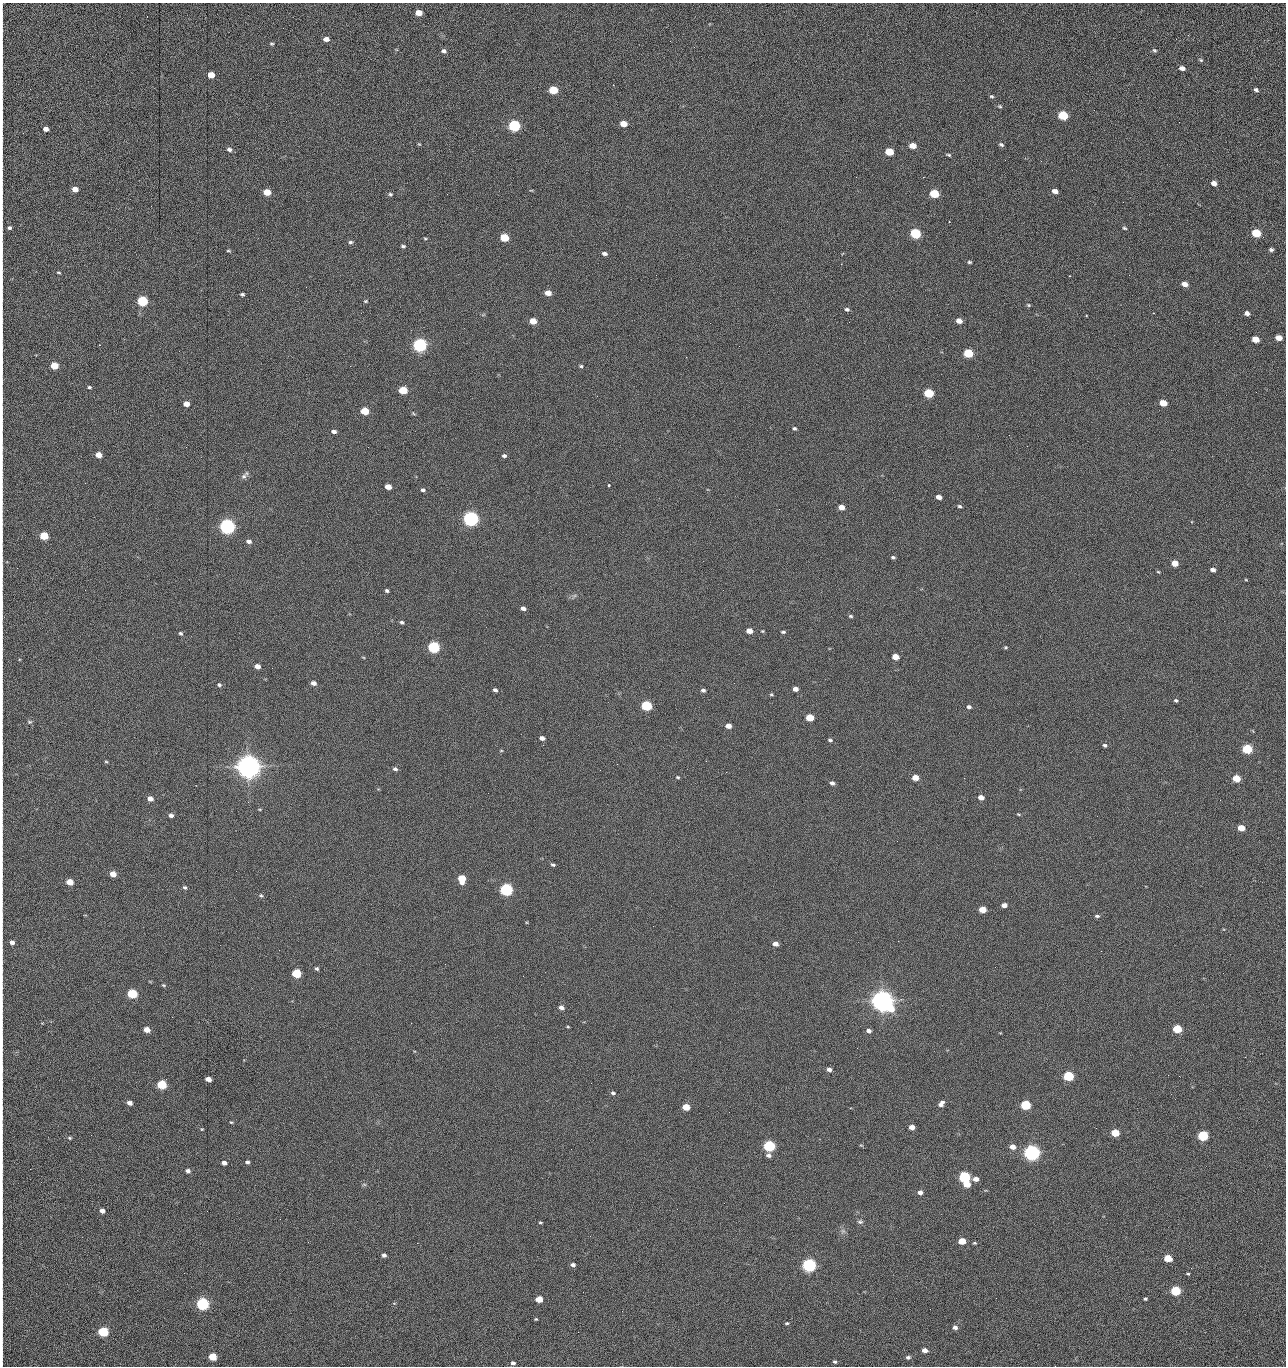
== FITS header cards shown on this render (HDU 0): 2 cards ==
NAXIS1  =                 1284 /fastest changing axis
NAXIS2  =                 1364 /next to fastest changing axis

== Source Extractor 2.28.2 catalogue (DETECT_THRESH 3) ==
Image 1284 x 1364 px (HDU 0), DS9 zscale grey, 1 PNG px = 1 image px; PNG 1288 x 1368 px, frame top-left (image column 1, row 1364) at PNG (2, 3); no overlay
Background 150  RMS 15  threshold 45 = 3 sigma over >= 5 px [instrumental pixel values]
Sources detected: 270; all 270 listed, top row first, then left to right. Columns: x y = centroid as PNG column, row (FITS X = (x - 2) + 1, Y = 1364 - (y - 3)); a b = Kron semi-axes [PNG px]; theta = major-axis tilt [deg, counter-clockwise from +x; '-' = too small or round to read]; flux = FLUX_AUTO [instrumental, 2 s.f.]
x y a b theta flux
419 13 6 4 -7 1.3e+04
1188 35 3 3 - 1.0e+03
326 39 6 4 -1 5.2e+03
670 41 3 2 - 1.6e+03
272 44 5 4 - 1.3e+03
2 50 19 2 90 3.7e+03
1154 50 6 5 - 1.7e+03
444 51 6 5 - 2.8e+03
1201 60 6 4 -18 1.5e+03
1182 68 6 4 -12 4.3e+03
211 75 5 5 - 1.4e+04
2 81 20 2 90 4.2e+03
553 90 6 5 - 4.2e+04
1256 90 5 4 - 2.0e+03
992 96 5 4 - 1.4e+03
1000 106 5 4 - 1.3e+03
2 113 11 2 90 2.4e+03
1063 115 6 5 - 6.1e+04
1179 122 2 2 - 6.9e+02
623 124 6 4 -11 1.4e+04
514 126 6 5 - 1.6e+05
46 129 5 4 - 4.5e+03
2 139 11 2 90 1.6e+03
419 144 6 4 -43 9.8e+02
1001 145 6 4 -23 2.1e+03
912 146 6 4 -10 1.2e+04
229 150 7 5 -27 2.8e+03
889 152 6 5 - 2.8e+04
948 155 6 3 -18 1.4e+03
1005 160 2 2 - 9.8e+02
1041 161 2 2 - 1.3e+03
2 165 9 2 90 1.4e+03
856 177 2 2 - 1.6e+03
923 177 2 2 - 2.1e+04
1214 183 5 4 - 6.1e+03
75 189 5 4 - 9.6e+03
531 190 5 3 - 8.9e+02
1055 191 5 4 - 5.6e+03
2 192 7 2 90 1.3e+03
267 192 5 5 - 2.0e+04
390 194 6 5 - 1.7e+03
934 194 6 5 - 5.1e+04
1123 202 2 2 - 6.0e+02
949 222 2 2 - 6.9e+02
9 228 4 4 - 2.0e+03
1124 228 6 4 -18 1.4e+03
915 233 6 5 - 1.0e+05
1256 233 6 5 - 4.2e+04
504 237 6 5 - 4.0e+04
425 238 4 3 - 1.1e+03
350 242 6 4 1 1.9e+03
403 246 5 4 - 1.8e+03
2 248 21 2 90 3.3e+03
1271 250 4 3 - 2.0e+03
228 251 6 3 -7 1.2e+03
604 253 6 4 -8 2.9e+03
969 262 5 4 - 1.5e+03
841 264 2 2 - 1.9e+04
2 267 19 2 90 3.3e+03
58 272 5 3 - 1.1e+03
656 275 2 2 - 4.8e+02
1069 276 3 2 - 1.8e+03
1185 284 5 4 - 7.5e+03
306 287 2 2 - 4.4e+02
548 293 5 4 - 9.2e+03
242 294 4 3 - 1.9e+03
142 301 6 5 - 9.9e+04
365 301 6 4 26 1.2e+03
1028 305 5 4 - 1.2e+03
847 309 6 5 - 2.3e+03
1247 313 5 4 - 4.0e+03
1086 316 2 2 - 7.9e+02
2 320 10 2 90 1.7e+03
533 321 5 4 - 1.6e+04
959 321 6 5 - 7.7e+03
849 322 2 2 - 6.2e+02
710 323 2 2 - 2.2e+03
1279 338 5 4 - 1.1e+04
1255 339 5 4 - 1.6e+04
420 345 6 5 - 3.0e+05
968 353 6 5 - 5.7e+04
2 361 19 2 90 3.3e+03
54 365 5 5 - 2.5e+04
350 366 2 2 - 1.8e+03
581 366 4 4 - 1.4e+03
2 381 14 2 90 2.6e+03
89 387 5 3 - 1.4e+03
403 390 6 5 - 3.6e+04
1256 392 3 2 - 9.4e+02
929 393 6 5 - 6.0e+04
2 400 7 2 90 1.1e+03
1163 403 6 5 - 1.8e+04
186 404 5 4 - 8.2e+03
365 411 5 5 - 2.9e+04
413 413 6 3 -32 1.1e+03
2 419 9 2 90 1.8e+03
794 428 5 5 - 1.7e+03
334 431 5 4 - 3.6e+03
1009 435 2 2 - 9.4e+02
186 447 2 2 - 1.9e+03
98 455 5 4 - 1.2e+04
504 456 5 4 - 2.3e+03
244 476 9 7 63 3.4e+03
85 483 2 2 - 6.7e+02
609 485 3 3 - 2.2e+03
388 487 5 4 - 1.0e+04
423 490 5 4 - 2.2e+03
939 497 5 4 - 5.7e+03
959 506 5 4 - 1.7e+03
841 507 5 4 - 8.8e+03
471 519 6 5 - 5.0e+05
227 526 6 5 - 5.3e+05
44 536 5 5 - 4.0e+04
249 541 6 5 - 3.9e+03
893 557 5 4 - 1.9e+03
1175 563 5 5 - 1.3e+04
2 568 15 2 90 3.0e+03
1213 570 5 4 - 3.8e+03
1158 572 4 3 - 9.6e+02
1246 580 5 3 - 8.0e+02
387 591 4 4 - 2.0e+03
2 605 18 2 90 3.2e+03
523 608 5 4 - 4.0e+03
851 616 5 4 - 1.6e+03
402 622 5 3 - 1.9e+03
749 631 5 4 - 1.0e+04
762 631 4 4 - 9.5e+02
783 632 5 3 - 1.6e+03
181 633 5 5 - 1.7e+03
434 647 6 5 - 1.6e+05
1006 647 5 4 - 1.2e+03
363 657 5 3 - 7.7e+02
895 657 5 4 - 1.4e+04
257 666 5 4 - 7.1e+03
313 683 5 4 - 4.3e+03
219 685 6 5 - 1.9e+03
795 689 5 4 - 5.7e+03
495 690 5 4 - 2.5e+03
703 690 5 4 - 2.4e+03
2 694 22 2 90 3.7e+03
771 694 5 4 - 1.2e+03
1176 701 4 3 - 1.6e+03
646 706 6 5 - 8.7e+04
969 707 5 4 - 2.4e+03
810 717 5 5 - 2.7e+04
30 722 6 5 - 1.5e+03
728 726 5 4 - 7.4e+03
542 738 5 4 - 4.1e+03
830 740 6 4 -14 1.7e+03
543 745 3 2 - 2.4e+03
1105 745 5 4 - 2.0e+03
1247 749 6 5 - 7.7e+04
2 750 10 2 90 1.7e+03
501 750 5 3 - 8.6e+02
706 761 2 2 - 1.8e+03
106 762 5 3 - 1.1e+03
617 764 2 2 - 2.1e+03
249 767 8 7 - 1.7e+06
395 769 5 4 - 2.5e+03
726 772 2 2 - 1.8e+03
678 777 4 3 - 1.2e+03
915 778 5 4 - 1.1e+04
1236 778 5 5 - 2.5e+04
832 783 5 4 - 3.0e+03
2 787 14 2 90 2.5e+03
981 797 5 4 - 7.7e+03
150 799 5 4 - 6.6e+03
260 809 5 3 - 8.8e+02
1019 814 5 3 - 1.0e+03
171 815 5 4 - 3.7e+03
1241 828 5 4 - 1.5e+04
897 841 2 2 - 2.7e+03
553 865 6 4 -25 1.8e+03
113 874 5 4 - 1.2e+04
462 879 6 5 - 2.7e+04
70 882 5 4 - 1.6e+04
185 887 5 5 - 1.8e+03
506 890 6 5 - 2.4e+05
261 896 6 4 -47 1.7e+03
1004 905 5 4 - 5.8e+03
982 910 5 4 - 1.9e+04
1097 916 6 4 3 2.0e+03
2 920 10 2 90 1.6e+03
12 942 4 4 - 4.1e+03
775 944 5 4 - 6.0e+03
317 968 4 4 - 2.0e+03
296 973 5 5 - 6.1e+04
523 976 2 2 - 1.4e+03
2 978 10 2 90 1.9e+03
163 985 4 4 - 1.1e+03
132 994 6 5 - 7.4e+04
882 1001 8 7 - 1.4e+06
561 1007 5 4 - 4.4e+03
411 1023 2 2 - 3.7e+03
1177 1029 5 5 - 4.8e+04
147 1030 5 4 - 1.0e+04
869 1031 5 4 - 3.6e+03
2 1038 19 2 90 3.3e+03
857 1048 2 2 - 9.7e+02
1245 1057 2 2 - 1.3e+03
2 1068 15 2 90 2.5e+03
829 1069 5 4 - 3.5e+03
1068 1076 6 5 - 8.8e+04
1179 1076 2 2 - 1.7e+03
208 1079 5 4 - 8.9e+03
161 1084 5 5 - 6.4e+04
613 1093 6 4 -25 2.0e+03
2 1095 11 2 90 1.9e+03
129 1103 5 4 - 5.0e+03
941 1104 7 5 51 4.7e+03
1025 1105 6 5 - 7.3e+04
686 1107 5 4 - 2.1e+04
729 1112 2 2 - 5.5e+02
231 1122 4 3 - 9.7e+02
912 1127 5 4 - 7.1e+03
202 1129 4 3 - 9.4e+02
1115 1133 5 4 - 3.2e+04
91 1135 2 2 - 1.6e+03
1203 1136 6 5 - 9.9e+04
69 1138 5 4 - 1.3e+03
861 1145 6 3 -18 1.0e+03
769 1146 6 5 - 1.4e+05
1012 1147 6 5 - 7.9e+03
571 1149 2 2 - 6.7e+02
1032 1153 6 5 - 6.3e+05
768 1155 6 5 - 3.2e+03
247 1162 4 3 - 2.2e+03
224 1163 4 4 - 4.5e+03
2 1166 12 2 90 2.4e+03
30 1169 2 2 - 2.3e+03
188 1171 5 4 - 3.5e+03
964 1177 6 5 - 1.5e+05
976 1179 5 4 - 6.4e+03
364 1184 6 4 -1 1.4e+03
967 1184 5 4 - 1.6e+04
920 1192 5 4 - 4.3e+03
102 1211 5 4 - 4.3e+03
280 1219 2 2 - 1.5e+03
860 1222 8 6 7 2.2e+03
540 1223 4 3 - 1.2e+03
843 1231 6 6 - 2.6e+03
2 1239 15 2 90 2.4e+03
962 1241 5 4 - 1.9e+04
308 1242 3 2 - 1.4e+03
417 1243 2 2 - 3.7e+03
974 1243 4 3 - 1.2e+03
384 1255 4 4 - 2.9e+03
1168 1258 6 4 -9 2.7e+04
573 1265 5 4 - 3.0e+03
809 1265 6 5 - 3.0e+05
1188 1274 4 3 - 1.1e+03
1175 1291 5 5 - 7.9e+04
996 1298 2 2 - 1.8e+03
539 1299 5 4 - 1.8e+04
1145 1299 3 3 - 1.5e+03
203 1304 6 5 - 2.4e+05
2 1307 34 2 90 7.1e+03
622 1311 2 2 - 5.6e+02
536 1319 4 3 - 1.0e+03
787 1323 4 3 - 1.2e+03
955 1327 5 4 - 4.0e+03
103 1332 6 5 - 9.1e+04
578 1332 2 2 - 2.3e+03
925 1350 5 4 - 6.5e+03
2 1355 19 2 90 3.0e+03
212 1357 5 5 - 3.0e+04
908 1357 6 5 - 2.0e+03
835 1362 4 4 - 1.6e+03
513 1363 5 4 - 2.6e+03
1055 1366 2 2 - 1.4e+03
At the frame edge (FLAGS 8, measured only in part): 28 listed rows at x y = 2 50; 2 81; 2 113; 2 139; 2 165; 2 192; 2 248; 2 267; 2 320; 2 361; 2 381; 2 400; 2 419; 2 568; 2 605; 2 694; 2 750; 2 787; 2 920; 2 978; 2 1038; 2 1068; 2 1095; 2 1166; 2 1239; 2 1307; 2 1355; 1055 1366

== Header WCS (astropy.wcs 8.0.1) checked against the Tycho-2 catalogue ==
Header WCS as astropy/WCSLIB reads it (CRVAL/CRPIX/CD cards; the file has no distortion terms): RA---TAN/DEC--TAN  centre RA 15:41:40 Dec +51:59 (235.42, +51.99 deg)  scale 1.26 arcsec/px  FOV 26.9' x 28.5'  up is +92 deg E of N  parity flipped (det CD > 0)
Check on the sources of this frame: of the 60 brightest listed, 10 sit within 2.0 arcsec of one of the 11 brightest Tycho-2 stars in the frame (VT <= 12.29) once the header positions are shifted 0.44 arcsec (0.43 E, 0.07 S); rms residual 0.95 arcsec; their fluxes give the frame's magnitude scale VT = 25.21 - 2.5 log10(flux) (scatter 0.22 mag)
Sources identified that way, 10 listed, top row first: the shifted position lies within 2.0 arcsec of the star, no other Tycho-2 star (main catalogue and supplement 1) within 4.0 arcsec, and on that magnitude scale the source's flux lands within +1.5 / -3 mag of the star's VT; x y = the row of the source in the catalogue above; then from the Tycho-2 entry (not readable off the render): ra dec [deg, ICRS J2000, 3 dp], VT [Tycho-2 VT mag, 2 dp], TYC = Tycho-2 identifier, HIP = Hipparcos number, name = IAU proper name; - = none
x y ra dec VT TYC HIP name
420 345 235.614 +52.064 11.61 3489-1132-1 - -
471 519 235.514 +52.049 11.19 3489-1407-1 - -
227 526 235.515 +52.133 11.12 3489-1380-1 - -
249 767 235.378 +52.130 9.31 3489-1322-1 76850 -
506 890 235.303 +52.042 11.52 3489-958-1 - -
882 1001 235.232 +51.912 9.59 3489-824-1 - -
1032 1153 235.143 +51.862 10.97 3489-1016-1 - -
964 1177 235.131 +51.886 12.29 3489-908-1 - -
809 1265 235.084 +51.941 11.45 3489-1346-1 - -
203 1304 235.075 +52.152 11.74 3489-912-1 - -